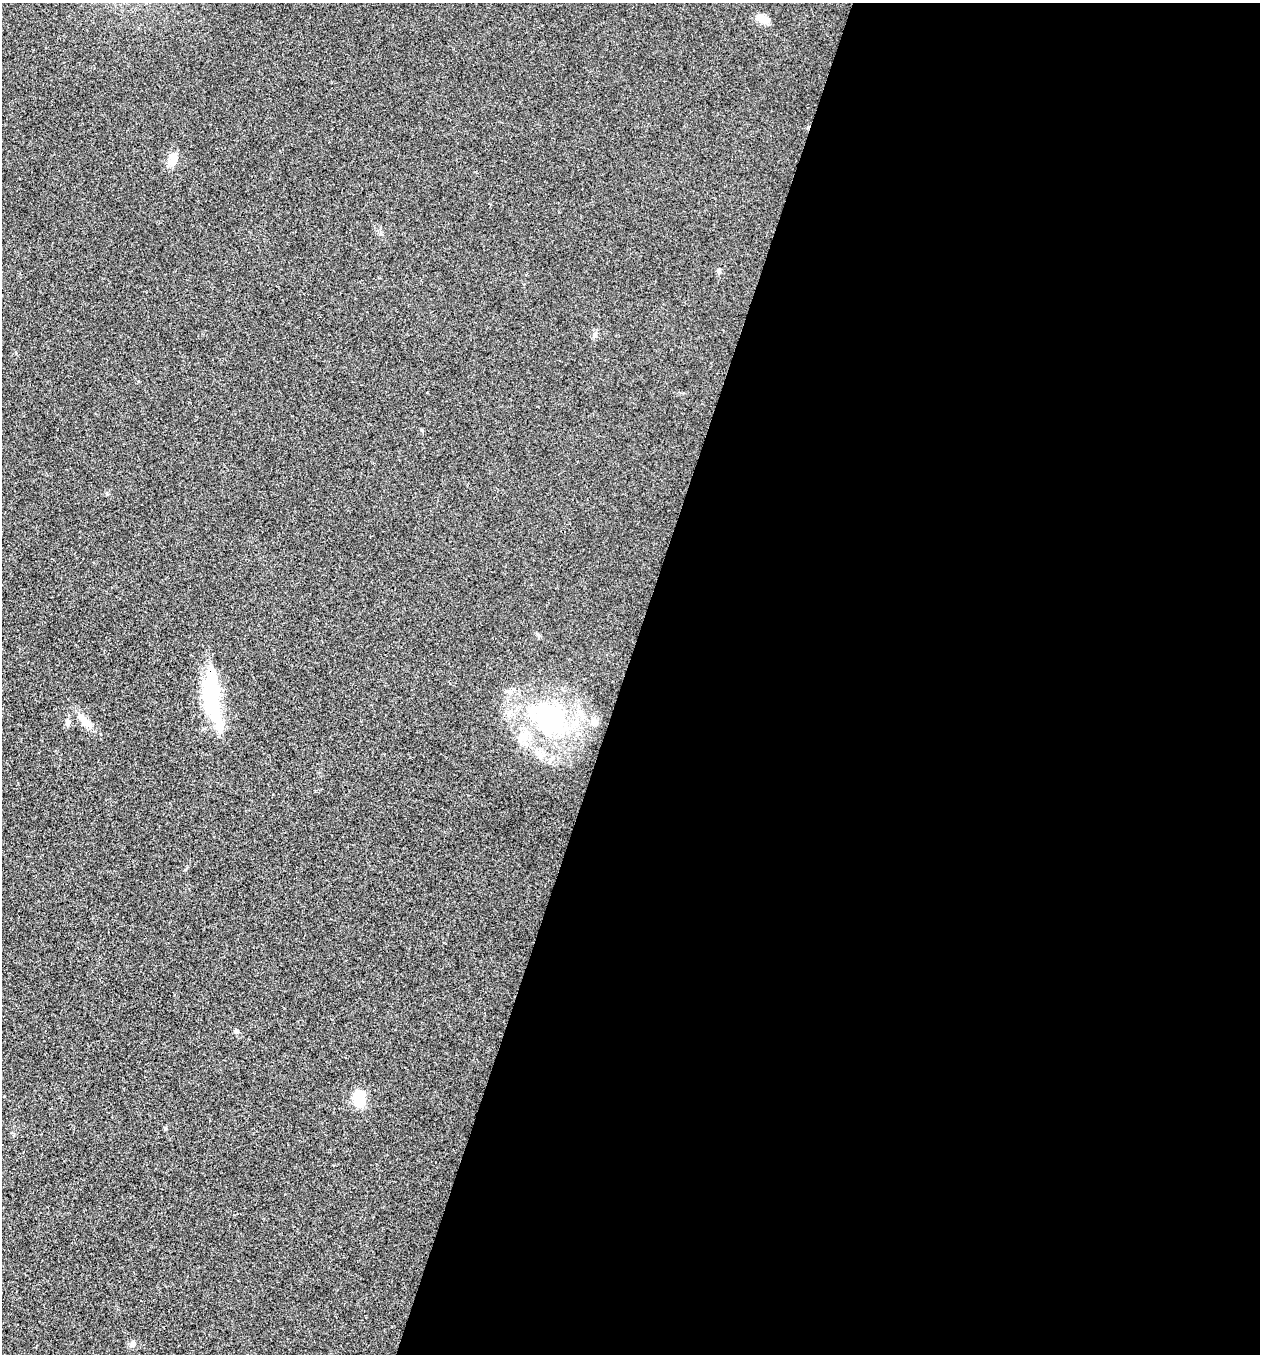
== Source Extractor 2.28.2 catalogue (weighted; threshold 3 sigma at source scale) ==
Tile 12 of 4 x 4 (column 4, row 3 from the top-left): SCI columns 4038-5295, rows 1356-2707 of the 5436 x 5425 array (HDU 1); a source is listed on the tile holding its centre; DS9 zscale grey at full resolution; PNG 1262 x 1356 px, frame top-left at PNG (2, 3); no overlay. Shown black and unused: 51% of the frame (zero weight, under 3 of 4 exposures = <1% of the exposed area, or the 3 px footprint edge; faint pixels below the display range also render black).
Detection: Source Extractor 2.28.2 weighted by HDU 2 'WHT'; one run over the whole footprint, this tile lists its part. Background 0.0202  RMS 0.0057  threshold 0.0258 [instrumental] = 3 sigma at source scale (4.5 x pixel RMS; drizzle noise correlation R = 1.50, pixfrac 1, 0.05/0.05 arcsec/px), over >= 5 px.
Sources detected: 15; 1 inside a brighter object's white glare — not listed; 3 inside a brighter listed object's ellipse — not listed separately; the other 11 listed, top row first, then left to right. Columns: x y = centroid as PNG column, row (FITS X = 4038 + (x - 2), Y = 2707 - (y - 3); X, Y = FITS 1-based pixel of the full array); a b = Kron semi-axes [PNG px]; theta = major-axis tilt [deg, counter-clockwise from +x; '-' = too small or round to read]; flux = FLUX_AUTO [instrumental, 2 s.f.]
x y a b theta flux
763 19 16 10 -23 4.3
173 159 18 11 84 5.6
719 271 8 4 -82 0.9
211 700 56 21 -81 42
549 719 55 45 -26 92
85 721 20 8 -46 6.9
67 722 8 6 -61 1.6
236 1031 6 5 - 1.1
359 1098 14 10 -89 16
165 1128 4 4 - 0.81
132 1345 8 8 - 1.8
Overlapping masked pixels (flux is a lower limit): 1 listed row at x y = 211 700
Unlisted compact peaks at least as high as the median listed source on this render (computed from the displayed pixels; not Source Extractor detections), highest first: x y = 107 494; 185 870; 421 430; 380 234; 537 634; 595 335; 16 353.